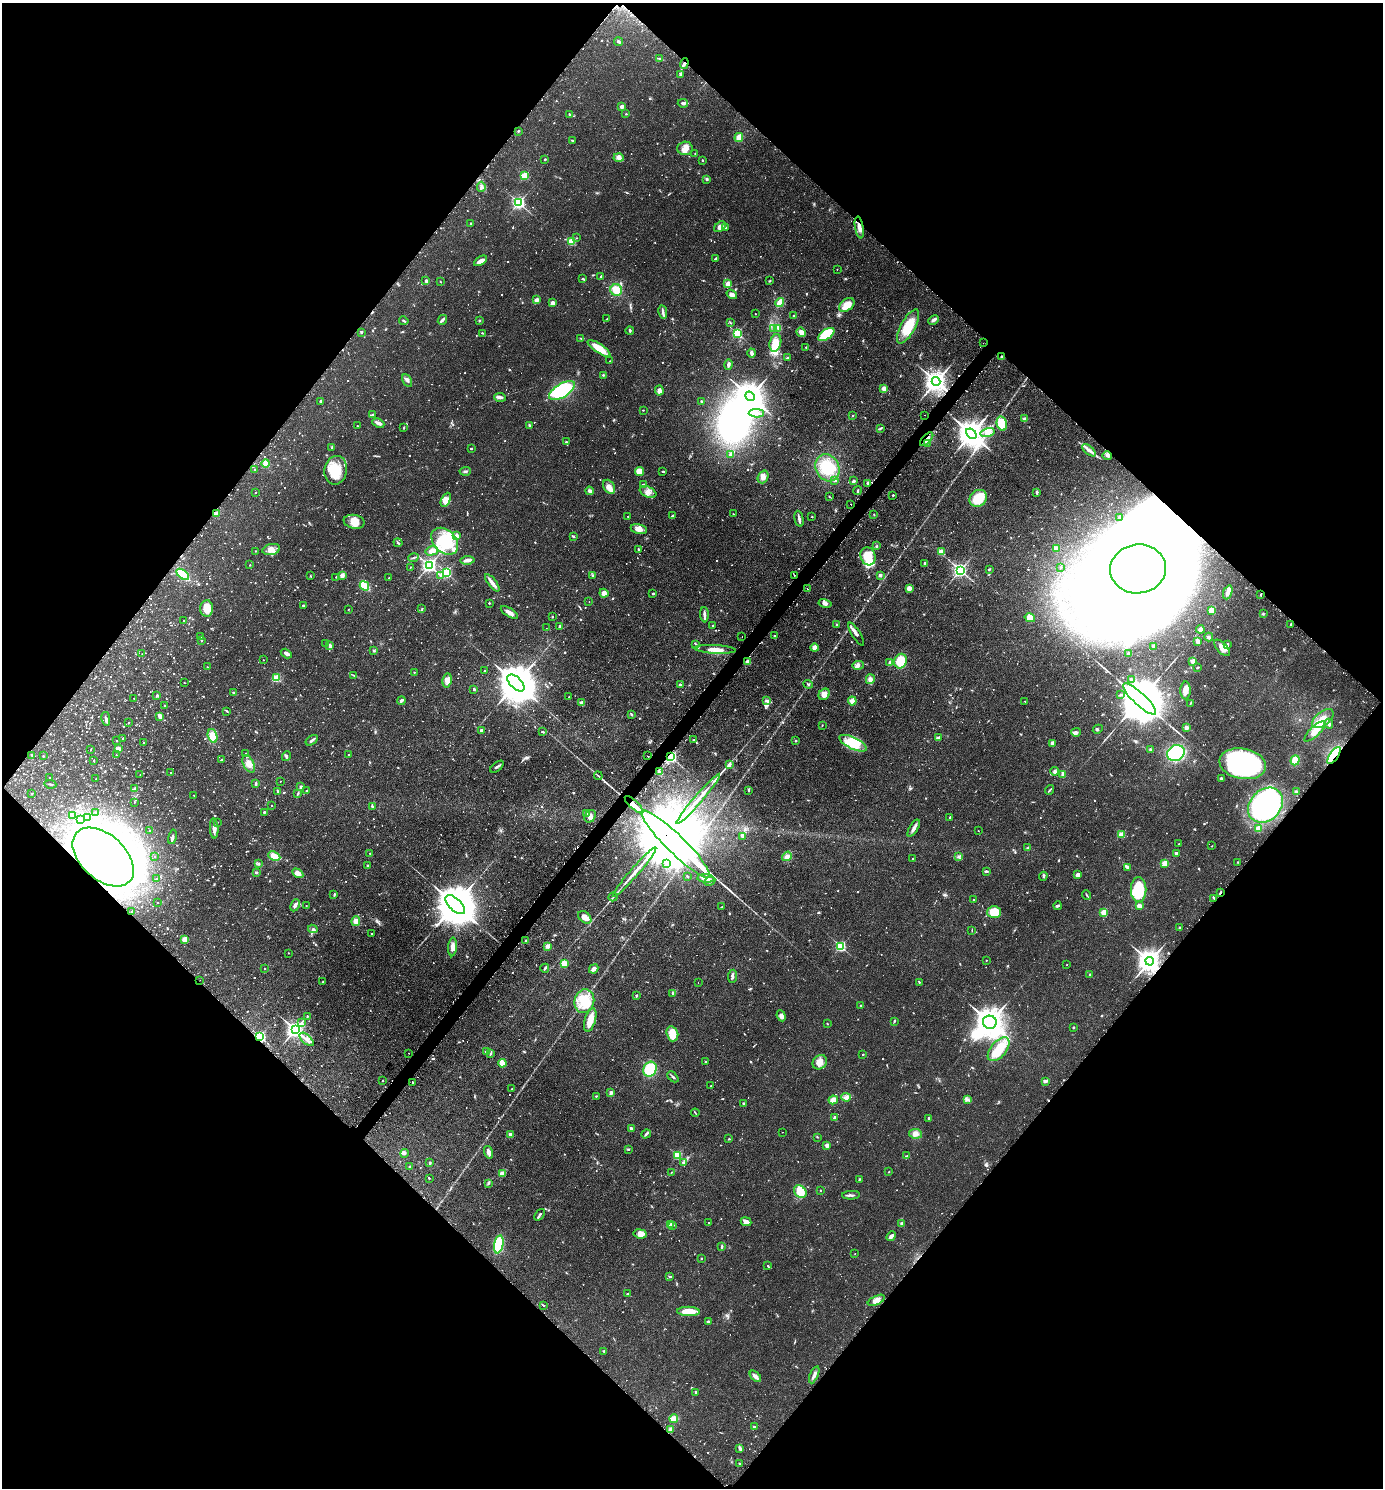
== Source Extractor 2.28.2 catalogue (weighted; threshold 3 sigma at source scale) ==
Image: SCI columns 317-5838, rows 34-5977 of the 6013 x 6010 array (HDU 1 of 3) = the unmasked area's bounding box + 8 px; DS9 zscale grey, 4 x 4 block average (1 PNG px = mean of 4 x 4 image px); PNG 1385 x 1490 px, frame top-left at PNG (2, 3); each listed source drawn as its Kron ellipse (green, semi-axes under 4 px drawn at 4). Shown black and unused: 50% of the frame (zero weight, under 2 of 3 exposures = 3% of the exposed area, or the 3 px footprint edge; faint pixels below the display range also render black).
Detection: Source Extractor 2.28.2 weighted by HDU 2 'WHT'. Background 0.0809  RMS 0.0053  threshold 0.0237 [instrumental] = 3 sigma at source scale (4.5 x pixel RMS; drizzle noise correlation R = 1.50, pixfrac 1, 0.05/0.05 arcsec/px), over >= 5 px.
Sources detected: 1761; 17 too faint to see at this stretch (4 x 4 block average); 53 inside a brighter object's white glare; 85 cosmic-ray / hot-pixel residue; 1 long thin detection or spike segment (spike, bleed or trail) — neither listed nor drawn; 18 coinciding with a brighter row at this scale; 47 inside a brighter listed object's ellipse — not listed separately; of the other 1540, all 500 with FLUX_AUTO >= 1.95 (the completeness limit of this list) listed and drawn (1040 fainter detections not listed), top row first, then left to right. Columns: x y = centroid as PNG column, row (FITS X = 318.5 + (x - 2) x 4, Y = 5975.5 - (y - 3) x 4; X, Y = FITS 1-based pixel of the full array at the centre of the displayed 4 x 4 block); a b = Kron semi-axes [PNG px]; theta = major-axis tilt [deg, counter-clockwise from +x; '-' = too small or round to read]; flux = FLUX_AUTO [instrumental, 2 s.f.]
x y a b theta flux
619 41 5 2 - 5.1
660 59 3 2 - 2.2
684 63 5 3 - 10
680 75 3 2 - 3.9
683 103 5 3 - 6.4
622 106 2 2 - 51
569 114 3 2 - 2.7
626 114 2 2 - 2.5
518 131 2 2 - 9.1
739 138 4 4 - 26
572 140 4 2 - 2.3
685 148 7 6 - 25
695 153 2 2 - 2
619 157 5 4 - 11
545 159 2 2 - 7.8
702 160 2 2 - 4
524 176 2 2 - 200
707 179 3 3 - 3.9
481 187 5 3 - 7.6
519 203 2 2 - 820
471 223 2 2 - 5.7
720 227 7 4 39 17
859 227 11 3 -80 24
725 228 3 2 - 2.5
577 238 2 2 - 2
571 242 2 2 - 200
716 258 3 2 - 3.1
481 261 7 3 32 25
837 269 2 2 - 2
601 276 4 2 - 3
583 279 3 2 - 3.6
426 280 3 3 - 5.2
770 281 2 2 - 2.4
440 282 2 2 - 2.3
728 284 2 2 - 100
616 290 6 6 - 52
732 294 6 4 -34 13
536 300 4 3 - 12
780 302 4 2 - 68
552 303 2 2 - 50
847 305 9 5 38 47
663 312 7 3 -79 8.1
755 314 2 2 - 3.4
793 316 3 2 - 2.3
607 319 4 2 - 3.9
442 320 5 2 - 17
934 320 5 3 - 8.8
404 321 4 2 - 4
479 321 2 2 - 10
730 322 3 2 - 2.2
908 326 19 7 61 92
777 328 3 2 - 5.7
773 329 2 2 - 2.7
630 331 4 2 - 4.5
361 332 3 2 - 3.8
801 332 5 3 - 20
482 333 3 2 - 2.3
737 333 2 2 - 370
826 334 9 5 35 100
581 338 3 2 - 2.2
775 343 9 5 76 48
983 343 2 2 - 2.7
806 347 2 2 - 3.3
599 348 13 4 -34 53
752 353 4 3 - 8.4
1002 357 2 2 - 29
788 358 3 2 - 4.6
610 361 2 2 - 3
728 364 5 2 - 7.5
603 375 2 2 - 2.7
407 380 7 3 -60 9.8
936 381 4 3 - 3100
884 389 3 3 - 19
562 391 14 6 32 370
659 391 5 4 - 14
750 396 5 4 - 5000
500 397 6 3 -4 11
320 401 3 2 - 3.4
701 401 2 2 - 7.2
643 410 2 2 - 2.2
756 413 8 2 0 8.3
372 415 2 2 - 4.1
924 415 2 2 - 3.4
853 416 2 2 - 5.2
1024 419 4 3 - 5.3
378 423 6 3 -25 14
1002 424 7 5 -76 85
357 426 2 2 - 2.1
529 426 3 2 - 4.1
404 428 3 2 - 2.8
880 428 2 2 - 2.9
987 433 7 4 14 15
971 434 6 4 -41 4900
927 439 8 3 47 21
566 442 3 2 - 2.8
927 444 2 2 - 2.2
332 447 3 2 - 3
471 449 2 2 - 8.9
1089 450 8 3 -41 13
731 454 3 2 - 8.7
1107 456 5 3 - 7
266 464 4 3 - 31
827 468 14 11 -64 110
255 469 2 2 - 2
336 470 14 11 79 87
465 471 5 3 - 5.5
640 471 5 4 - 38
663 471 3 2 - 3.2
763 477 6 5 - 17
835 480 3 2 - 3.9
853 481 3 2 - 6.1
867 483 3 2 - 3.8
643 484 2 2 - 8.8
609 487 7 5 -55 19
590 491 4 4 - 8.6
858 491 4 2 - 3.5
648 492 9 5 -23 18
1037 492 4 3 - 5.5
255 493 2 2 - 3.1
893 495 2 2 - 7.3
829 497 2 2 - 2.2
978 498 9 8 - 87
446 500 7 4 63 33
850 504 2 2 - 13
217 513 4 3 - 7.1
733 514 2 2 - 2
874 514 3 2 - 2.3
628 516 2 2 - 4
672 516 4 2 - 5.2
812 517 2 2 - 3.4
1120 518 2 2 - 7.4
799 519 8 2 -78 10
354 522 10 7 -11 34
639 529 8 4 -13 18
457 535 4 3 - 5.1
573 536 3 2 - 4
445 541 15 11 -46 170
398 543 4 2 - 3.9
877 546 4 2 - 3.8
1056 548 4 2 - 16
271 549 9 5 12 21
638 549 3 2 - 3
255 551 2 2 - 2.3
432 551 6 4 13 13
941 552 2 2 - 100
868 556 9 7 -73 71
413 558 5 2 - 4.2
467 560 7 3 8 14
925 563 4 2 - 5.1
250 565 2 2 - 3.8
429 565 2 2 - 1200
410 567 2 2 - 3.5
1061 567 2 2 - 2.4
989 569 3 2 - 3
1138 569 28 24 7 9300
960 570 2 2 - 1000
446 572 2 2 - 500
183 574 7 4 -40 83
342 575 2 2 - 69
440 575 3 2 - 3
592 575 3 2 - 3.7
794 575 2 2 - 4.5
880 575 2 2 - 17
310 576 3 2 - 2
336 577 2 2 - 2.6
389 578 2 2 - 3.1
492 583 10 3 -52 22
364 586 5 2 - 100
909 588 4 3 - 16
807 589 2 2 - 2.3
1228 592 7 3 70 17
604 593 4 4 - 15
653 593 3 2 - 4
1261 595 2 2 - 2
589 602 2 2 - 2.7
489 603 2 2 - 6.7
825 603 6 4 -12 12
303 606 2 2 - 7.3
207 608 8 6 86 47
422 608 2 2 - 2.3
348 610 2 2 - 2.3
1212 610 3 2 - 36
509 612 10 3 -31 21
1263 614 3 2 - 2.5
704 615 7 2 -89 11
552 617 2 2 - 7.4
1030 618 5 4 - 35
184 620 2 2 - 2
837 624 2 2 - 2.9
1291 624 3 2 - 2.7
560 626 2 2 - 20
713 626 2 2 - 7.5
546 628 2 2 - 4.3
1200 629 4 4 - 9.6
856 634 13 3 -58 15
774 636 2 2 - 4
201 637 2 2 - 3.5
742 637 2 2 - 2.4
1209 637 4 2 - 7.8
201 641 2 2 - 3.9
1198 641 4 3 - 17
326 643 2 2 - 3.3
1227 644 3 2 - 4.5
696 645 3 2 - 3.7
330 646 3 2 - 14
1154 646 2 2 - 22
814 648 4 3 - 16
1222 648 10 5 -47 33
715 649 20 3 -3 32
374 650 3 2 - 4.3
286 653 6 3 -31 11
142 654 2 2 - 2
1129 654 2 2 - 8.1
263 660 2 2 - 2.7
900 661 7 6 - 80
1193 661 4 3 - 6.5
748 662 2 2 - 73
890 663 3 3 - 5.9
858 665 6 4 5 10
207 667 2 2 - 3.1
1197 668 2 2 - 3.5
485 671 2 2 - 4.1
414 672 2 2 - 4.1
353 675 3 2 - 2
276 678 2 2 - 180
870 679 5 4 - 11
447 680 7 4 81 17
1131 680 4 3 - 11
184 683 2 2 - 2.6
516 683 10 5 -45 15000
808 684 4 2 - 3.6
680 685 4 3 - 5.5
474 689 2 2 - 13
1186 690 9 5 89 22
233 692 3 2 - 2.3
824 694 6 5 - 18
1120 695 3 2 - 2.9
157 696 2 2 - 17
569 697 3 2 - 2.6
134 698 2 2 - 2
1140 699 22 6 -43 30000
767 700 2 2 - 2.5
401 701 4 2 - 7.8
852 701 4 3 - 20
1025 701 2 2 - 2.5
582 703 2 2 - 44
1190 703 4 2 - 2.8
165 705 2 2 - 2.6
227 711 3 2 - 3.3
631 715 3 2 - 3
160 716 3 2 - 32
1323 718 12 7 39 37
106 719 7 3 -78 7.6
128 723 2 2 - 4.4
1329 724 5 3 - 8.3
822 725 2 2 - 2
1186 727 2 2 - 60
1098 729 5 3 - 4.4
481 730 2 2 - 29
1315 731 14 5 43 31
543 732 3 2 - 3.4
1076 732 5 4 - 8.9
213 736 7 4 -73 42
939 737 4 2 - 7.1
123 739 2 2 - 2.2
312 740 7 2 35 6.6
694 740 2 2 - 3.8
116 741 2 2 - 3.2
796 741 2 2 - 2.3
144 742 2 2 - 2.1
853 743 15 5 -26 95
1052 743 3 2 - 13
118 749 3 2 - 17
90 750 2 2 - 3.2
1151 750 2 2 - 24
1176 753 9 8 - 250
246 754 2 2 - 2.8
32 755 2 2 - 2.3
116 755 2 2 - 2.3
349 755 2 2 - 3.2
1334 755 10 4 54 36
43 756 2 2 - 3.6
286 756 5 2 - 3.9
648 756 2 2 - 5
671 757 2 2 - 670
94 760 2 2 - 3
221 760 3 2 - 2.1
1295 760 5 4 - 32
249 764 9 5 -64 24
1243 764 23 15 -10 610
729 765 2 2 - 31
497 767 8 2 38 6.6
1055 771 4 3 - 5.2
659 772 4 3 - 5.9
171 773 2 2 - 3.3
140 774 2 2 - 2.6
1063 774 4 2 - 13
598 776 4 2 - 3.9
49 777 2 2 - 3.2
1221 778 2 2 - 14
96 779 2 2 - 3.5
280 781 2 2 - 2.4
256 783 3 2 - 4.8
50 784 6 2 -7 4.3
301 787 3 3 - 5
134 789 3 2 - 8.4
307 790 2 2 - 2
749 790 2 2 - 2.8
1050 790 5 2 - 3.5
278 791 3 2 - 3.9
1296 792 2 2 - 8.9
32 793 2 2 - 2.9
298 793 3 2 - 3.1
194 795 2 2 - 2.3
698 799 33 2 49 47
134 802 2 2 - 3
634 805 12 2 -43 7700
1265 805 19 15 46 710
272 806 2 2 - 3.3
372 806 3 2 - 5.1
95 812 2 2 - 2.1
264 812 2 2 - 3.9
587 813 2 2 - 19
73 816 2 2 - 4.5
590 816 7 5 58 19
950 817 3 2 - 2.8
87 818 2 2 - 4
80 820 2 2 - 2.5
217 822 2 2 - 3.4
214 828 10 3 -87 13
914 828 9 3 59 14
1259 829 2 2 - 120
150 831 2 2 - 10
978 831 2 2 - 2.4
1121 835 2 2 - 120
743 836 2 2 - 3
172 837 7 2 78 7.9
676 844 47 9 -44 97000
1179 844 2 2 - 2.1
1212 846 2 2 - 2.3
1028 847 3 2 - 3.3
370 853 2 2 - 2.7
1176 853 2 2 - 45
274 856 6 4 -25 44
787 856 5 4 - 14
103 857 36 22 -42 3700
155 857 2 2 - 2.9
958 857 3 2 - 3
913 859 2 2 - 2.6
1238 862 2 2 - 2.2
1164 863 2 2 - 85
259 864 3 2 - 2.9
666 864 3 3 - 4.9
368 866 3 2 - 3.3
1128 867 4 3 - 5.8
986 871 4 2 - 4.6
256 872 3 3 - 3.8
634 872 33 2 49 48
298 873 6 4 -31 21
1078 875 4 3 - 18
687 876 3 2 - 2.1
1043 876 4 2 - 3.6
706 878 8 3 -4 15
156 879 2 2 - 2.1
710 881 6 4 27 9.3
1139 889 12 7 -89 140
1220 893 4 2 - 3
334 894 3 2 - 2.7
1087 895 5 2 - 3.4
613 897 4 2 - 4
1214 898 3 2 - 3.5
973 899 2 2 - 2.7
157 903 2 2 - 2.6
295 905 6 3 65 9.7
455 905 12 6 -45 18000
306 906 2 2 - 3.4
1058 906 4 2 - 7
1139 906 4 3 - 15
722 907 3 2 - 2.9
132 912 2 2 - 3
994 912 7 6 - 88
1104 912 2 2 - 140
585 917 7 5 -44 19
356 921 5 4 - 18
1179 928 3 2 - 2.9
313 929 5 3 - 5.6
972 930 3 2 - 2
371 934 2 2 - 5.4
185 939 4 3 - 19
526 940 2 2 - 3.7
547 946 2 2 - 55
841 946 2 2 - 450
453 947 9 4 86 16
288 953 2 2 - 2.9
986 960 2 2 - 3.3
1150 961 4 4 - 3600
564 964 3 3 - 60
1067 965 2 2 - 2.4
545 968 4 2 - 6.6
264 969 2 2 - 3
594 969 5 3 - 18
1090 974 3 2 - 3.2
732 976 6 2 85 9
200 980 2 2 - 4.5
323 982 4 2 - 2.7
698 982 2 2 - 2.5
919 982 2 2 - 2.5
673 994 3 2 - 3.1
637 996 3 2 - 2.4
584 1001 12 10 75 74
861 1006 3 2 - 2.1
307 1016 3 2 - 2
781 1016 5 4 - 11
590 1020 12 5 73 44
894 1021 3 2 - 3.1
302 1022 3 2 - 3.6
990 1022 7 6 - 6900
827 1024 2 2 - 2.4
1074 1027 2 2 - 3.7
295 1030 3 3 - 1600
672 1034 8 5 -75 41
260 1037 2 2 - 560
307 1039 9 4 -41 16
999 1049 14 7 50 65
486 1052 2 2 - 4.8
409 1053 2 2 - 2.2
490 1054 4 2 - 3.1
863 1054 2 2 - 4.7
705 1062 2 2 - 3.8
820 1062 8 6 48 23
502 1063 4 3 - 38
650 1069 8 6 67 130
673 1077 6 2 -44 5.3
382 1080 2 2 - 2.2
1045 1081 4 3 - 9.6
413 1082 2 2 - 2.4
711 1086 2 2 - 5.5
512 1089 2 2 - 3.8
611 1093 2 2 - 36
596 1096 2 2 - 2.8
846 1097 5 4 - 10
967 1099 4 2 - 5.3
833 1100 4 3 - 23
744 1104 3 2 - 5.2
695 1113 4 2 - 2.8
834 1118 3 2 - 8.9
929 1119 3 2 - 3.9
631 1128 3 2 - 12
782 1132 2 2 - 2.3
646 1134 5 2 - 6.2
916 1134 6 4 -11 13
510 1135 2 2 - 54
817 1137 3 2 - 2
729 1139 3 2 - 2.1
827 1145 2 2 - 55
629 1149 3 2 - 2.9
488 1152 6 2 -75 19
405 1153 4 3 - 6.1
677 1155 2 2 - 260
907 1156 3 2 - 4.5
430 1163 2 2 - 6.2
683 1163 3 2 - 3.5
410 1167 2 2 - 12
889 1172 2 2 - 4.2
671 1173 3 2 - 2.5
502 1174 2 2 - 86
429 1178 2 2 - 2.7
859 1179 3 2 - 3.2
488 1183 4 2 - 4
820 1190 2 2 - 5.5
800 1192 7 5 -45 59
851 1195 9 2 3 7.9
539 1215 6 2 54 6.6
746 1222 5 3 - 28
708 1223 2 2 - 2
670 1224 3 2 - 2.8
902 1224 2 2 - 38
673 1226 3 2 - 3
640 1234 7 4 -8 27
891 1236 5 3 - 13
499 1244 9 4 78 170
722 1247 4 2 - 4.6
855 1254 2 2 - 2.1
701 1258 2 2 - 5.4
768 1266 2 2 - 2.9
670 1276 4 2 - 3.2
627 1294 2 2 - 3.3
876 1300 9 4 26 17
543 1305 3 2 - 3.4
688 1311 11 4 -1 68
708 1322 3 3 - 5.1
604 1351 3 2 - 4.3
814 1375 9 2 67 13
755 1376 7 3 -44 12
696 1392 2 2 - 10
674 1418 4 3 - 39
754 1427 2 2 - 19
670 1430 3 2 - 18
740 1448 4 2 - 12
739 1464 2 2 - 2.6
Overlapping masked pixels (flux is a lower limit): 13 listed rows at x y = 684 63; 859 227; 1002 357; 936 381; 927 439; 1334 755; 671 757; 634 805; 676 844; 103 857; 1220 893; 1150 961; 260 1037
Diffuse or blended objects may show on this block-average render without a row.